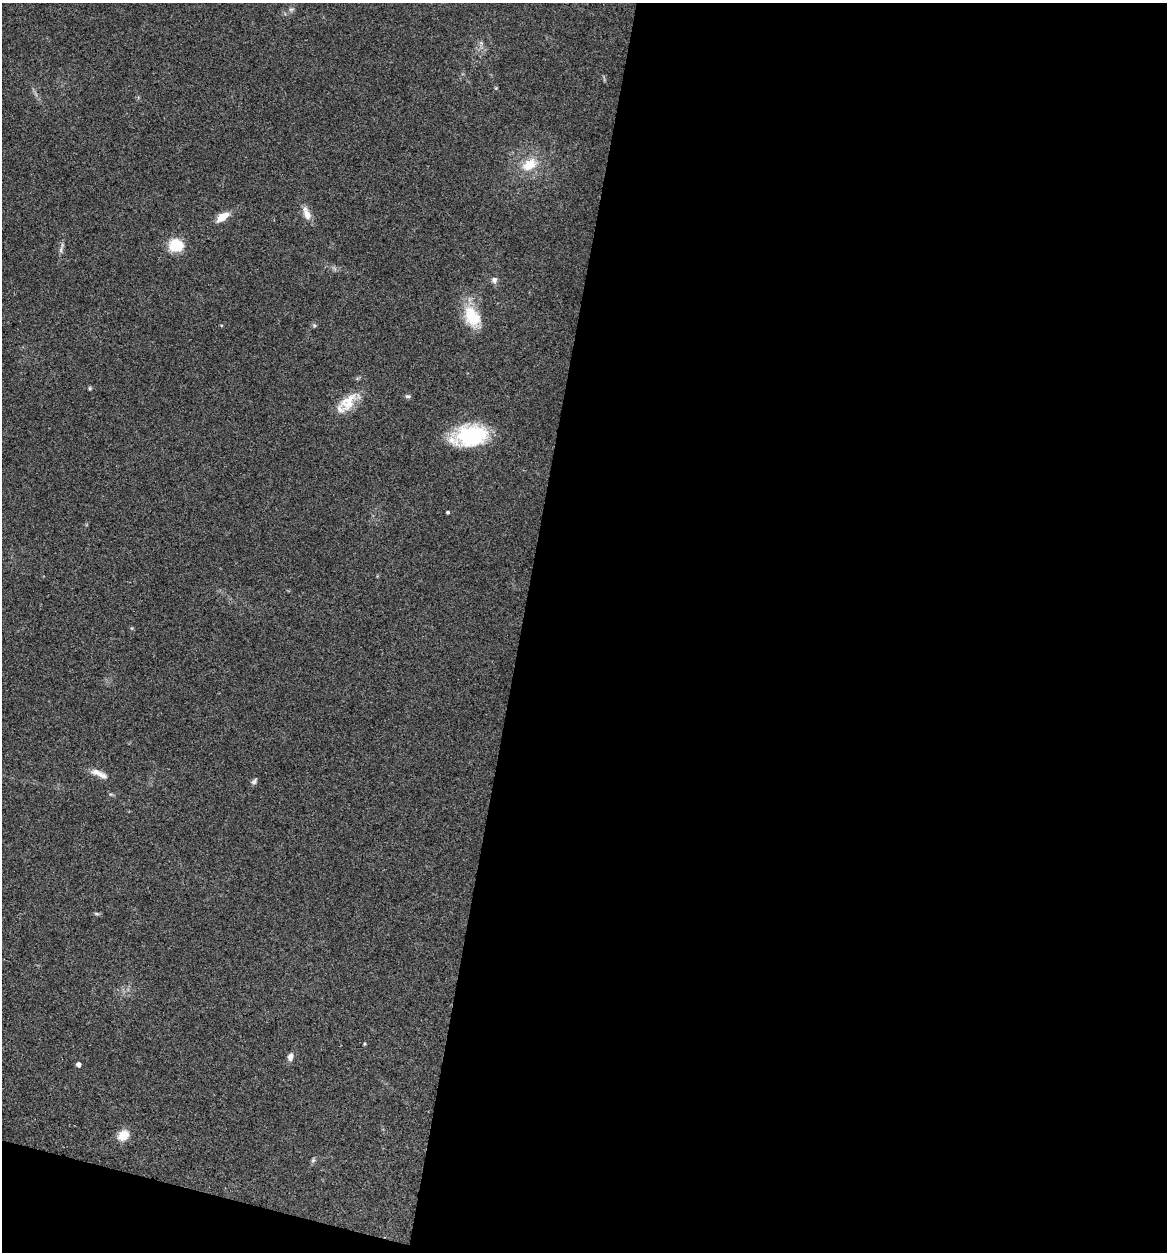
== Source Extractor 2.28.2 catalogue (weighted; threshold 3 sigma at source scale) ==
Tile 16 of 4 x 4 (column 4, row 4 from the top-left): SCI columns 3737-4901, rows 3-1252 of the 5022 x 5005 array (HDU 1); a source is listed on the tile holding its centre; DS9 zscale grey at full resolution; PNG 1169 x 1254 px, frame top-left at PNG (2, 3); no overlay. Shown black and unused: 57% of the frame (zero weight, under 3 of 4 exposures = <1% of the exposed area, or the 3 px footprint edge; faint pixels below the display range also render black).
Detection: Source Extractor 2.28.2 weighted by HDU 2 'WHT'; one run over the whole footprint, this tile lists its part. Background 0.0635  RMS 0.0051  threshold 0.023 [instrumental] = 3 sigma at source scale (4.5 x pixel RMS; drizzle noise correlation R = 1.50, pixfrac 1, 0.05/0.05 arcsec/px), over >= 5 px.
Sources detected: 22; all 22 listed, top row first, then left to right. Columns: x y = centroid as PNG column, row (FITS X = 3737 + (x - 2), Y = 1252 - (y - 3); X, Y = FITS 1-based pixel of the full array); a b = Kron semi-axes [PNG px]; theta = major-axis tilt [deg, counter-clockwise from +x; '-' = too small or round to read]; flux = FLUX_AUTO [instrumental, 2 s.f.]
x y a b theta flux
291 9 8 4 8 1
529 165 21 14 30 11
307 213 20 8 -67 4.7
222 217 14 7 34 7.1
176 245 13 11 -1 16
61 250 9 4 82 1.3
494 280 7 7 - 1.9
472 316 28 18 -64 17
314 325 6 4 -18 0.72
90 388 5 5 - 0.62
408 396 8 5 7 1
348 402 29 16 46 12
470 436 34 20 8 43
448 512 4 3 - 0.77
98 773 21 8 -26 4.7
254 781 9 5 58 1.2
96 913 6 4 -20 0.73
364 1044 4 3 - 0.53
290 1057 9 6 74 2.6
78 1064 4 4 - 2.3
123 1135 12 10 40 7.6
313 1160 6 5 - 0.89